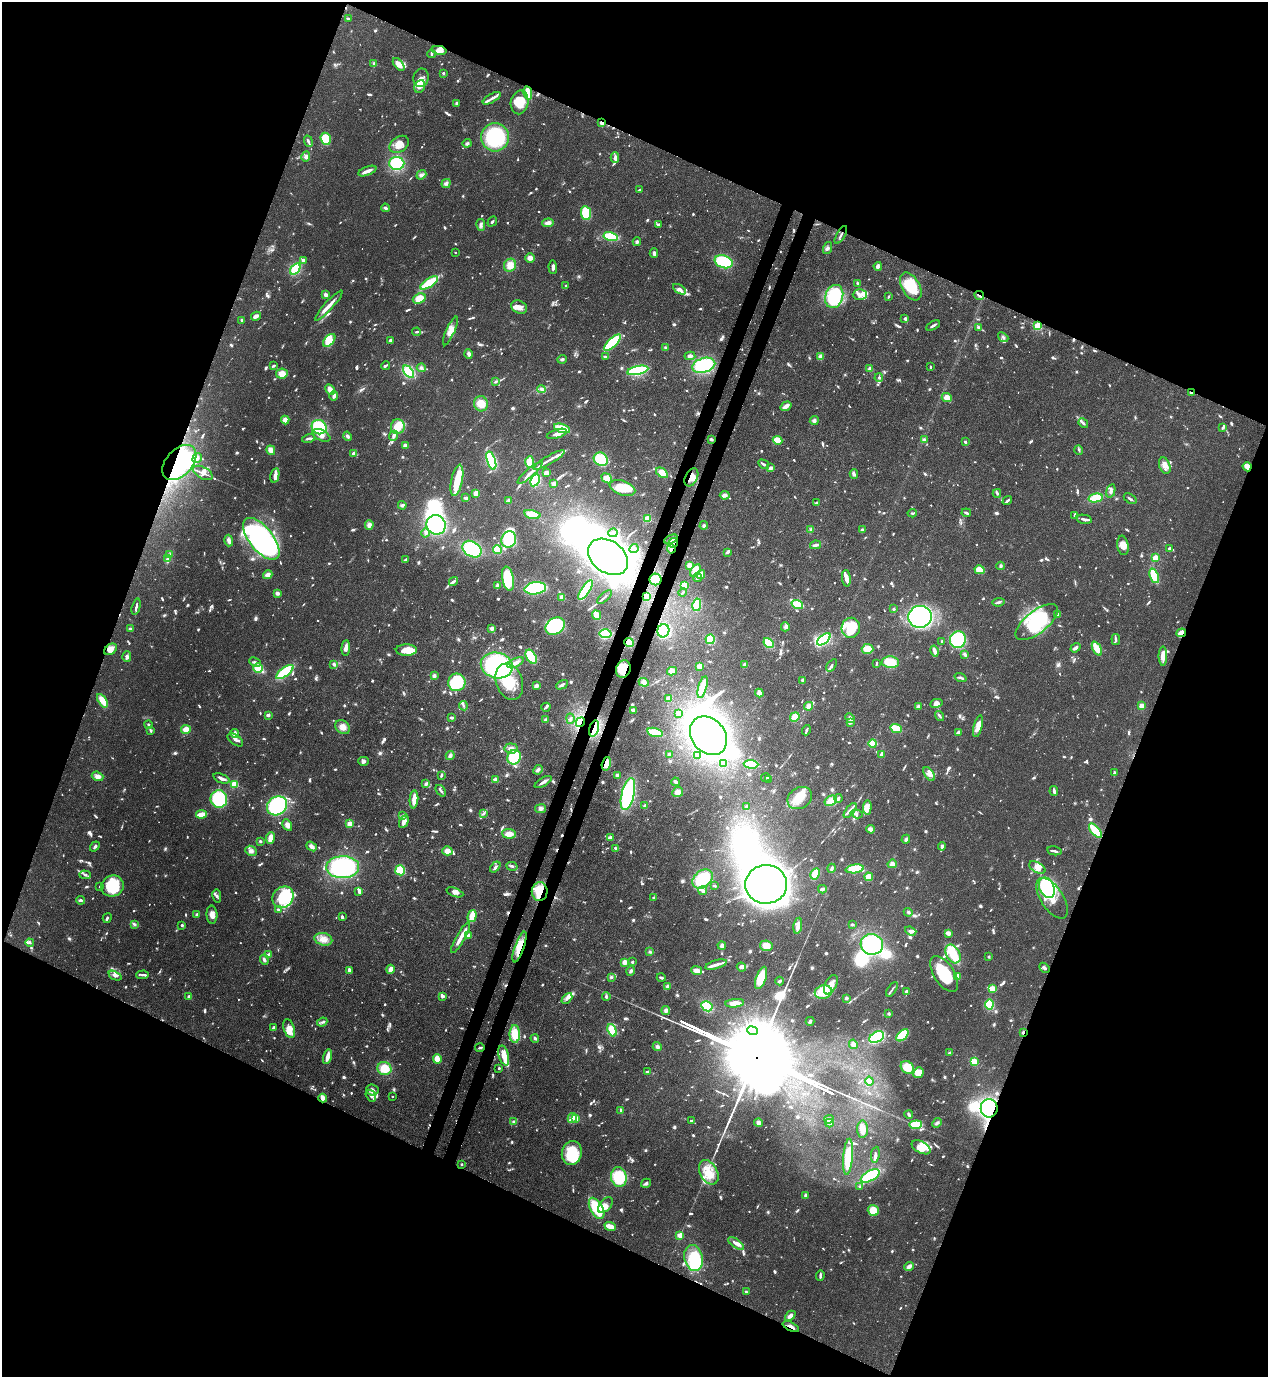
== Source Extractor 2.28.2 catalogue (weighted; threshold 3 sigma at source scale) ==
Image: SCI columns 353-5416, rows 41-5539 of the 5638 x 5578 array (HDU 1 of 3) = the unmasked area's bounding box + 8 px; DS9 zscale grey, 4 x 4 block average (1 PNG px = mean of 4 x 4 image px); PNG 1270 x 1379 px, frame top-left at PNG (2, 2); each listed source drawn as its Kron ellipse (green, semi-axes under 4 px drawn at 4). Shown black and unused: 44% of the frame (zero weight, under 3 of 4 exposures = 7% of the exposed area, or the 3 px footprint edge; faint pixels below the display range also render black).
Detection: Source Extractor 2.28.2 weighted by HDU 2 'WHT'. Background 0.0696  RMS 0.0036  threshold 0.0161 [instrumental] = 3 sigma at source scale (4.5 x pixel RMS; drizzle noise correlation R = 1.50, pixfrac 1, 0.05/0.05 arcsec/px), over >= 5 px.
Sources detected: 1717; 31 too faint to see at this stretch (4 x 4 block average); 42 inside a brighter object's white glare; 15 cosmic-ray / hot-pixel residue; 3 long thin detections or spike segments (spike, bleed or trail) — neither listed nor drawn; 49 coinciding with a brighter row at this scale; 135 inside a brighter listed object's ellipse — not listed separately; of the other 1442, all 500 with FLUX_AUTO >= 3.9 (the completeness limit of this list) listed and drawn (942 fainter detections not listed), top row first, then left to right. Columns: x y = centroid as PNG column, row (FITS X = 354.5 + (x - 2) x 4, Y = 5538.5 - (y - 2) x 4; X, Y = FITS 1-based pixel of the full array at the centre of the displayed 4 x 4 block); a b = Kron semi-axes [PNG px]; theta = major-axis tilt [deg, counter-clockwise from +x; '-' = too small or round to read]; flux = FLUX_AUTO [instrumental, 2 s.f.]
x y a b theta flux
348 19 3 2 - 3.9
439 50 7 3 -11 13
431 54 4 2 - 4
374 64 3 3 - 5
399 64 7 4 -50 22
443 73 2 2 - 11
421 78 9 7 78 12
420 86 6 5 - 21
528 93 7 3 -81 54
492 98 10 3 30 9.5
520 102 12 8 79 50
457 103 3 2 - 5.4
602 123 3 2 - 15
495 137 14 14 - 190
326 139 6 5 - 46
308 141 6 3 -66 3.9
467 143 4 3 - 5.6
399 144 10 7 34 25
306 157 5 3 - 6.5
615 158 5 3 - 8.7
397 163 7 6 - 120
367 171 10 3 21 13
421 175 5 3 - 6.6
446 183 5 4 - 6.8
639 190 4 2 - 4.6
386 208 4 3 - 4.6
586 213 7 5 -81 80
492 222 5 2 - 4
548 223 6 3 4 11
658 224 4 2 - 5.4
481 225 6 3 -79 6.6
841 235 10 2 60 5.6
611 236 7 4 -12 77
637 242 4 2 - 6.1
827 248 6 3 72 5.8
455 253 2 2 - 4.5
654 253 5 3 - 6.1
530 258 4 4 - 12
303 260 3 2 - 6.3
724 262 9 6 -19 120
510 265 6 6 - 25
878 266 4 3 - 8.6
553 267 7 3 -88 7.8
295 269 6 3 56 77
429 283 10 3 34 100
857 284 3 2 - 5.5
566 286 4 4 - 4.1
911 286 15 9 -61 83
679 289 7 3 -32 7.7
325 295 4 3 - 7.4
860 295 7 5 1 17
979 295 5 2 - 7.1
834 296 12 9 71 140
888 297 2 2 - 4.1
419 298 6 5 - 36
329 306 20 3 48 19
519 307 8 6 -25 16
256 316 5 3 - 13
905 319 4 2 - 4.1
242 321 4 3 - 4.4
933 325 7 2 31 5.8
1038 326 2 2 - 210
978 328 3 2 - 4.2
450 331 15 4 66 19
416 332 4 2 - 4.5
1003 337 5 3 - 4.5
329 340 7 4 48 30
390 340 3 2 - 16
612 343 11 4 43 120
665 348 3 3 - 4
469 354 5 3 - 7
605 356 4 2 - 4.8
690 356 5 3 - 11
821 357 3 3 - 15
562 359 4 2 - 5.3
704 365 12 7 16 150
273 366 3 2 - 5.4
386 366 4 2 - 4.4
930 367 2 2 - 5.3
421 368 4 4 - 6.3
870 369 4 4 - 7.1
638 370 11 4 12 150
408 372 7 4 -51 65
282 374 6 5 - 22
879 378 4 3 - 4.1
496 382 2 2 - 6.6
541 389 4 3 - 5.2
330 390 5 3 - 17
1191 393 3 2 - 4.7
334 396 4 3 - 8.3
947 398 5 4 - 22
481 404 8 7 - 31
786 406 6 3 34 18
285 420 4 4 - 13
814 421 4 4 - 6.6
1083 423 5 3 - 4.4
319 427 8 7 - 100
398 427 7 7 - 31
562 428 8 3 -18 64
1223 428 3 2 - 4.6
557 434 10 4 17 12
322 435 9 5 -27 17
347 436 5 3 - 4.8
394 436 5 2 - 10
308 438 6 2 13 5.6
711 439 3 2 - 5.3
778 440 5 4 - 27
924 440 4 3 - 5.3
965 442 2 2 - 4.9
405 446 4 3 - 7.3
271 450 5 3 - 20
1079 450 5 2 - 4.2
354 453 3 2 - 8
197 458 5 3 - 6.9
601 459 7 6 - 74
491 460 9 4 -71 150
549 460 18 2 30 12
530 462 6 4 88 34
179 463 21 13 47 310
764 464 6 2 -32 5.9
1165 466 8 5 -70 13
1247 467 5 3 - 21
771 468 4 3 - 7.5
203 473 10 6 -28 12
530 473 16 2 41 11
546 473 3 3 - 17
662 473 6 4 -37 22
854 474 5 4 - 5.5
275 475 7 3 77 17
691 477 9 6 63 23
607 478 5 4 - 21
457 480 16 5 78 47
535 480 6 4 62 110
554 483 3 3 - 13
622 488 13 7 -18 47
1111 491 7 2 76 6.3
476 493 3 3 - 24
997 493 4 2 - 6.8
725 495 5 3 - 9.5
466 498 4 2 - 7.2
1096 498 7 3 13 71
1130 499 7 2 -34 5.3
509 500 4 3 - 4.8
1007 501 5 2 - 6.6
817 503 3 2 - 3.9
402 505 4 3 - 6.4
912 513 4 2 - 4.3
966 513 5 2 - 4.3
532 514 8 4 -13 41
1075 515 2 2 - 5
648 519 2 2 - 160
1084 519 8 2 -11 7.6
369 525 5 4 - 11
436 525 10 9 - 170
704 525 4 4 - 5.5
811 530 4 3 - 4.6
862 530 3 3 - 5.7
426 533 5 3 - 5.1
613 533 5 2 - 7.5
261 539 25 11 -52 600
671 539 7 2 26 5.2
509 540 8 7 - 83
229 541 6 3 -76 11
673 543 5 3 - 53
816 545 5 2 - 7.6
1123 545 10 5 -81 19
634 548 5 2 - 4.1
1169 548 3 2 - 4.8
472 549 10 7 -33 130
497 549 4 3 - 66
671 549 4 2 - 10
728 552 3 2 - 7.1
170 555 3 3 - 4.4
608 557 22 16 -36 580
1156 558 2 2 - 120
168 559 3 2 - 13
406 560 2 2 - 6.3
690 565 3 3 - 20
1001 566 4 3 - 5.1
979 570 5 4 - 28
695 571 7 4 61 40
701 574 5 3 - 21
268 575 5 3 - 12
1154 576 7 3 -68 73
698 578 5 2 - 5.1
846 578 8 4 -83 14
508 579 12 5 -79 95
656 579 6 6 - 20
453 581 5 2 - 6.7
684 585 4 3 - 30
497 586 4 3 - 6.4
535 588 11 6 9 160
585 590 11 4 55 130
682 592 4 2 - 4.9
277 593 3 3 - 7.1
647 596 3 2 - 32
562 597 3 3 - 12
604 597 9 2 41 4.6
998 602 6 2 10 5.8
797 604 6 3 -19 100
697 605 6 3 79 59
136 607 8 2 76 7
894 609 2 2 - 18
1058 614 4 3 - 4.1
596 615 5 3 - 38
920 617 11 11 - 450
1037 622 25 11 39 160
555 626 10 8 34 170
785 627 5 3 - 5.4
492 628 3 2 - 12
851 628 10 9 - 41
130 629 3 2 - 5.2
663 631 7 6 - 140
1181 633 5 3 - 19
606 634 6 4 4 100
710 639 5 4 - 47
824 639 8 4 39 140
1116 639 5 2 - 5.5
958 640 8 8 - 130
942 642 2 2 - 4.2
629 643 5 4 - 26
769 643 5 4 - 78
346 648 8 3 85 12
1075 648 5 3 - 5.9
111 649 7 5 35 18
867 649 6 5 - 31
1097 649 7 4 -64 27
406 650 10 5 0 36
935 651 5 2 - 13
965 654 4 3 - 4.7
1163 656 10 3 -90 19
127 657 5 4 - 7.4
531 657 7 5 -58 71
255 662 6 4 -26 6.2
890 662 8 6 -5 55
516 663 8 4 27 12
334 664 3 3 - 6.5
876 664 4 2 - 4.2
497 665 16 13 -13 350
745 665 3 3 - 8.3
831 665 7 2 55 5.2
699 666 4 3 - 14
258 668 5 4 - 35
623 669 9 7 72 66
672 671 5 3 - 19
285 672 10 4 37 100
434 676 4 3 - 7.2
960 678 6 2 -20 5.6
803 680 2 2 - 16
457 682 9 8 - 130
509 682 18 13 -70 77
644 682 5 4 - 12
562 685 6 2 28 6.1
536 686 3 3 - 11
703 687 11 3 74 60
759 693 4 2 - 21
668 699 4 3 - 8.3
102 701 7 3 -58 33
936 703 6 4 11 15
463 706 4 2 - 3.9
808 706 4 4 - 10
1141 706 3 3 - 18
546 707 4 2 - 7.1
918 707 3 3 - 7.7
633 710 4 3 - 5
679 713 3 2 - 14
268 715 2 2 - 26
940 716 5 3 - 3.9
795 717 5 4 - 26
452 718 4 3 - 4
850 718 5 3 - 6.8
570 719 5 3 - 4.5
546 720 3 3 - 6.5
580 722 5 2 - 5.5
850 722 4 3 - 8.4
149 725 4 3 - 4.6
978 726 11 3 76 26
343 727 8 6 -43 17
594 728 8 4 74 19
896 728 6 3 -24 64
186 729 5 4 - 19
806 730 5 2 - 4.5
151 731 4 3 - 4.5
655 732 8 3 -15 73
958 732 3 2 - 8.6
235 734 4 3 - 11
708 736 21 16 -50 540
235 740 9 5 -36 11
873 743 4 3 - 52
511 748 6 5 - 12
670 754 3 2 - 13
881 754 3 2 - 9.9
450 755 5 3 - 8.5
697 755 2 2 - 4.2
514 757 7 6 - 120
363 761 5 4 - 6.1
724 763 2 2 - 15
606 764 7 4 74 23
751 764 7 4 -3 60
538 770 5 3 - 5.9
1114 773 3 2 - 4.5
929 774 8 4 -55 11
441 775 3 2 - 5
617 775 3 3 - 5.2
98 776 6 4 -19 11
221 778 9 3 -22 13
766 778 4 2 - 4
769 779 2 2 - 4.5
496 780 2 2 - 32
543 782 9 2 31 9.9
675 782 4 2 - 6.8
234 784 2 2 - 180
426 784 4 3 - 4.8
441 791 6 2 -52 4
1054 791 5 2 - 9.2
678 792 5 5 - 16
628 794 16 6 76 280
800 798 13 10 33 50
838 798 4 2 - 7.5
219 799 9 8 - 130
414 799 9 3 85 23
831 801 6 5 - 16
277 806 11 9 37 300
645 806 2 2 - 20
746 807 4 3 - 5.3
867 807 7 4 88 13
540 809 5 4 - 9.1
850 810 9 2 52 10
484 813 4 3 - 4.2
201 814 5 2 - 34
857 814 6 2 -16 4.3
402 816 3 3 - 4.5
404 822 7 3 62 16
350 824 2 2 - 100
287 825 6 4 -60 11
870 829 4 3 - 12
1095 831 8 3 -48 77
509 834 7 4 -4 19
270 838 6 3 83 22
610 838 4 3 - 17
906 839 4 3 - 5.2
260 841 3 2 - 4.1
95 846 5 2 - 4.4
311 846 6 4 -37 9.8
942 846 4 3 - 5.7
615 848 3 2 - 4.1
251 851 6 4 -27 9
447 851 5 4 - 17
1054 851 7 2 -11 7.1
892 864 4 4 - 12
512 866 5 3 - 4.9
343 867 16 11 2 300
495 867 6 3 50 7.2
1037 867 9 5 -30 14
832 868 4 3 - 6.2
855 869 9 4 8 100
400 870 5 5 - 54
815 874 6 3 61 47
85 875 6 3 -1 4.4
869 877 4 4 - 22
702 879 11 8 40 96
766 884 21 19 1 3600
100 886 2 2 - 5
112 886 11 10 - 98
715 886 3 2 - 4
1047 888 11 7 -65 210
822 889 4 2 - 8.8
359 891 2 2 - 8.8
703 891 4 2 - 7.9
455 892 9 3 -21 9.7
540 892 9 8 - 63
217 896 7 3 -82 5.1
283 897 11 10 - 95
654 898 3 2 - 4.2
1052 898 23 11 -57 53
80 900 4 2 - 5.6
278 909 2 2 - 5.4
908 912 4 3 - 4.6
197 914 2 2 - 7.6
212 915 9 5 -86 16
472 916 6 3 74 48
342 917 3 2 - 6.2
107 918 5 2 - 6.3
134 924 3 3 - 4.8
182 925 2 2 - 18
852 925 3 2 - 4.2
798 926 8 3 80 16
911 931 6 3 -20 7
948 933 3 3 - 11
468 935 4 3 - 7.9
461 938 18 3 60 25
323 939 9 6 -14 20
30 943 4 3 - 4
872 944 11 10 - 220
722 946 4 3 - 8.7
766 946 6 5 - 23
519 947 16 5 71 41
650 952 3 2 - 5.1
953 954 10 6 -61 160
268 955 2 2 - 39
989 957 2 2 - 15
264 960 5 3 - 5.5
625 962 3 3 - 16
632 962 2 2 - 15
716 965 11 2 17 14
741 967 5 4 - 8.8
1045 968 6 3 -43 5.5
391 969 4 3 - 13
349 970 4 2 - 12
631 971 5 3 - 5.3
697 971 5 3 - 15
944 974 20 10 -57 120
142 975 6 2 4 4
115 976 7 3 -27 7.3
958 976 3 3 - 18
611 977 4 3 - 4
661 978 4 2 - 8
761 978 12 5 70 55
780 981 4 2 - 6.6
831 985 10 5 63 20
667 986 4 3 - 5.6
892 989 8 2 57 4.2
992 989 3 3 - 28
823 992 8 6 13 85
906 992 3 3 - 4.8
189 996 3 2 - 9.1
442 996 3 3 - 5.7
606 996 4 3 - 4.7
567 998 6 2 46 12
846 998 2 2 - 7.4
735 1003 9 4 7 22
989 1005 5 4 - 72
707 1006 6 5 - 72
666 1010 4 4 - 6.7
888 1013 2 2 - 21
810 1021 4 2 - 6.3
322 1022 5 3 - 4.9
274 1028 4 2 - 13
289 1029 10 5 -71 21
612 1030 6 4 -68 48
753 1031 5 3 - 7.7
1023 1032 3 2 - 5.9
515 1034 9 5 -88 46
902 1035 7 4 44 80
877 1037 8 5 30 130
535 1038 4 3 - 4.2
853 1044 4 3 - 9.1
657 1047 5 4 - 6.6
480 1048 5 2 - 4.2
950 1053 3 2 - 7.7
504 1055 10 5 -75 25
327 1057 7 3 75 19
437 1059 5 3 - 22
974 1062 3 3 - 24
907 1067 7 6 - 42
384 1068 7 6 - 47
499 1068 2 2 - 5.5
647 1072 3 2 - 14
918 1073 5 5 - 32
869 1081 4 2 - 12
372 1090 6 5 - 9.3
371 1096 6 4 -60 8.5
392 1096 2 2 - 3.9
323 1098 4 3 - 14
989 1108 9 8 - 260
621 1110 4 3 - 3.9
909 1115 4 3 - 5.2
572 1118 5 3 - 16
576 1118 4 2 - 27
829 1119 5 2 - 15
514 1121 3 2 - 5.3
692 1121 3 2 - 7.8
759 1123 4 4 - 8.4
829 1123 4 3 - 6.2
937 1123 5 3 - 4.8
916 1125 6 4 5 66
862 1129 8 5 89 19
921 1147 10 5 -29 21
572 1153 12 10 78 87
875 1155 8 3 82 6.3
848 1157 18 5 85 68
462 1164 2 2 - 5.8
709 1172 13 8 -61 41
870 1176 10 5 28 130
619 1177 10 7 -79 97
646 1183 5 3 - 5.5
859 1187 2 2 - 7.7
805 1195 4 2 - 3.9
605 1205 9 5 49 12
597 1208 11 6 -60 120
873 1211 6 5 - 37
610 1226 6 2 -20 38
680 1235 2 2 - 70
736 1244 9 3 -36 13
693 1258 13 9 -78 150
909 1266 5 3 - 13
820 1275 5 2 - 5.4
746 1292 3 2 - 6
790 1316 6 3 43 13
791 1327 9 2 -27 9.4
Overlapping masked pixels (flux is a lower limit): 24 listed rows (the first 20) at x y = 528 93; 602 123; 841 235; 979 295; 1191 393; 179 463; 1247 467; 691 477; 673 543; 671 549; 647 596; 1181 633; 629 643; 111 649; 623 669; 580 722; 594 728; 606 764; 540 892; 519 947